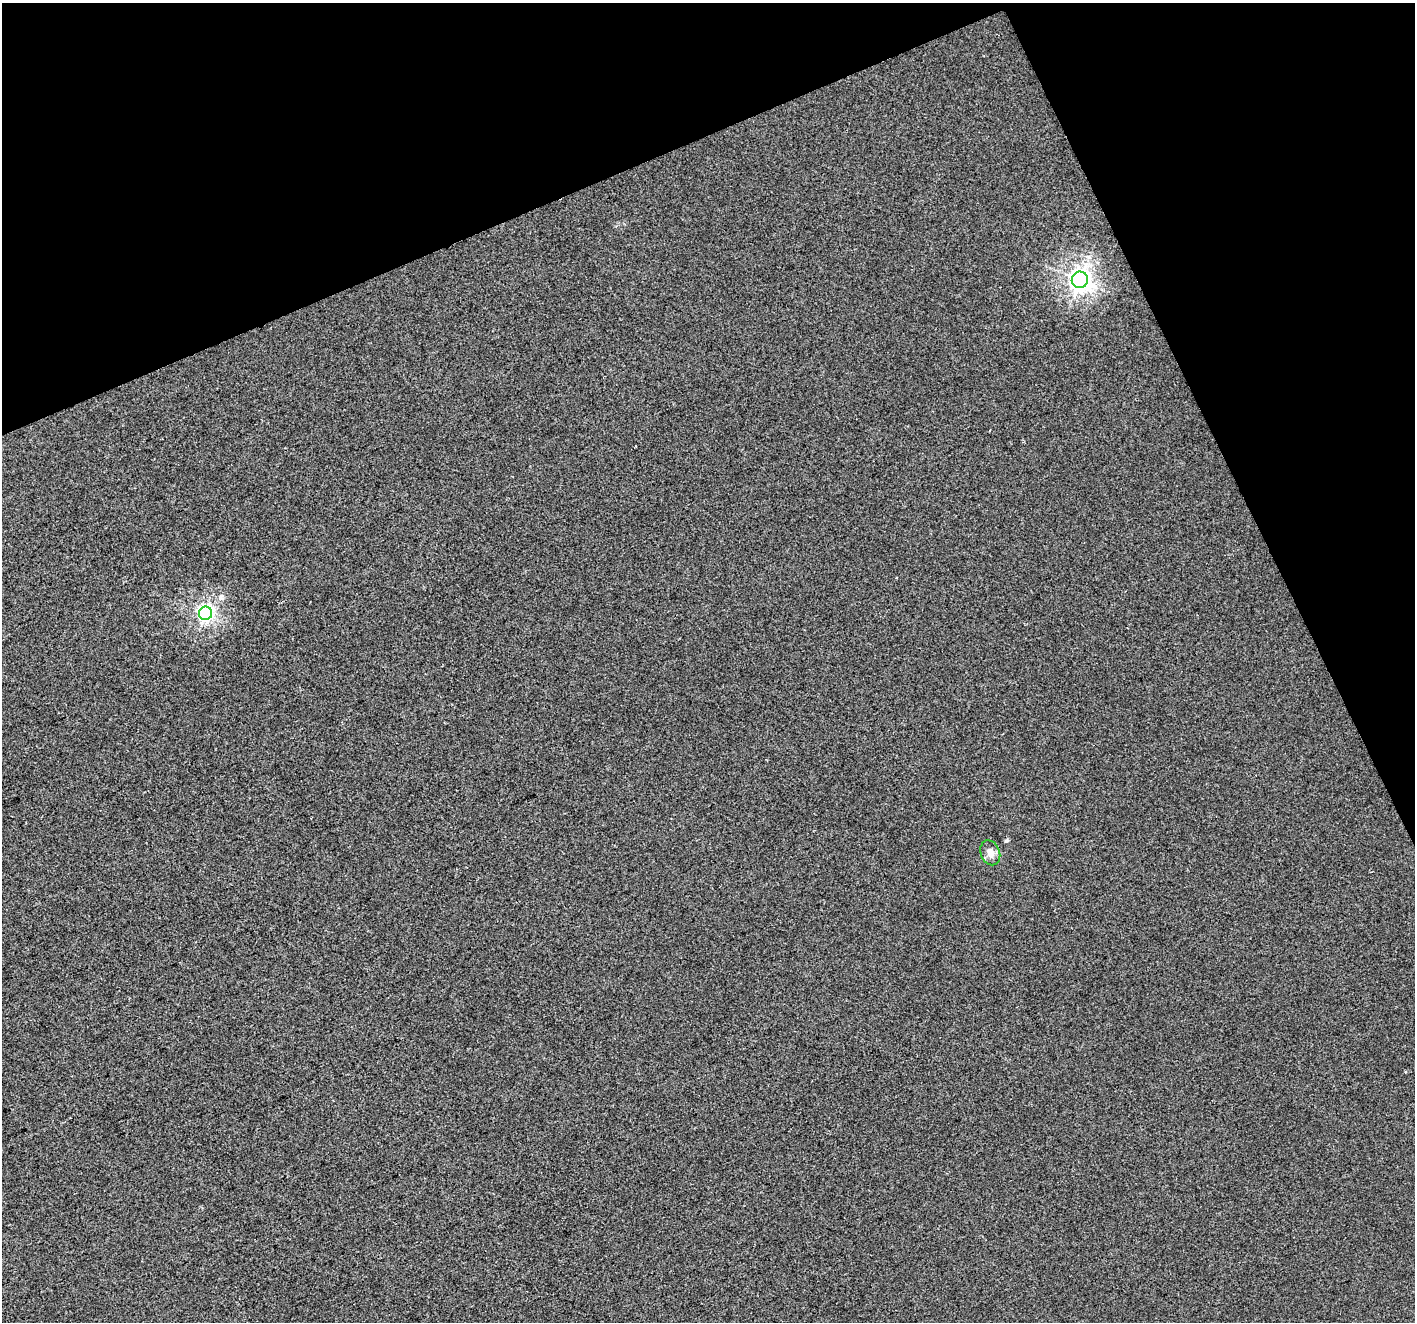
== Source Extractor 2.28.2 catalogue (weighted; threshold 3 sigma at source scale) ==
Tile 3 of 4 x 4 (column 3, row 1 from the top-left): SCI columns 2828-4240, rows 4107-5426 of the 5653 x 5515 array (HDU 1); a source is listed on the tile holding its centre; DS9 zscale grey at full resolution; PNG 1417 x 1324 px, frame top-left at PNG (2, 3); each listed source drawn as its Kron ellipse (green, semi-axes under 4 px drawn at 4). Shown black and unused: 21% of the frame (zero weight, under 2 of 3 exposures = <1% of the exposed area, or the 3 px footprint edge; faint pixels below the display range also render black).
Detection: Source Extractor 2.28.2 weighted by HDU 2 'WHT'; one run over the whole footprint, this tile lists its part. Background -2.72e-04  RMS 0.0056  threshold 0.025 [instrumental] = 3 sigma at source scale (4.5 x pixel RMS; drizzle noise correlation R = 1.50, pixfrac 1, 0.0396/0.0396 arcsec/px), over >= 5 px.
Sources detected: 3; all 3 listed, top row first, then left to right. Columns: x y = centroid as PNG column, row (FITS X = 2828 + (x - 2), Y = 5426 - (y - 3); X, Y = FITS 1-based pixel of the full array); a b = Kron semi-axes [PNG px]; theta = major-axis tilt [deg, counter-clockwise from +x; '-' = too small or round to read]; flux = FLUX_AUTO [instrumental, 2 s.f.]
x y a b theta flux
1080 280 8 8 - 330
205 613 7 6 - 150
990 853 13 9 -68 4.4